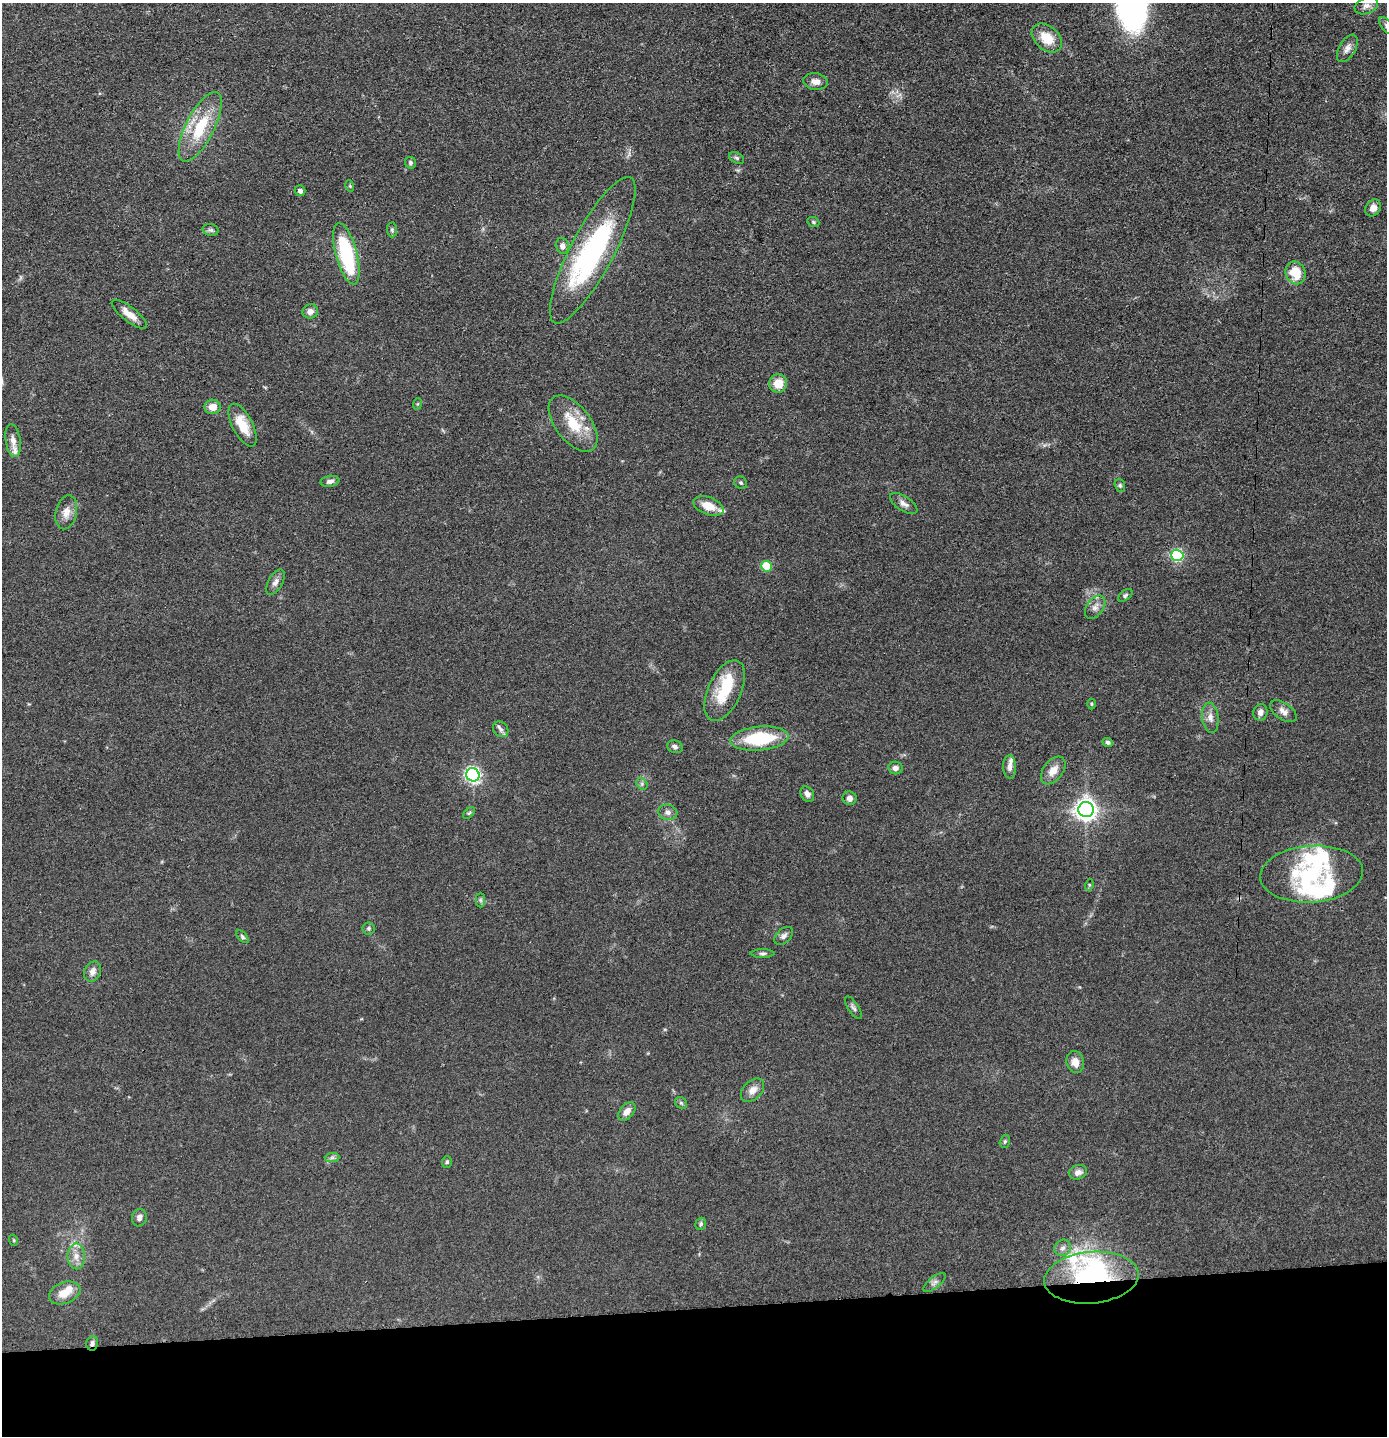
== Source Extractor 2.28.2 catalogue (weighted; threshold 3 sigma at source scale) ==
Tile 8 of 3 x 3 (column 2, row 3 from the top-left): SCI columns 1457-2841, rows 13-1446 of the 4299 x 4322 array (HDU 1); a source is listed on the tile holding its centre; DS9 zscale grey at full resolution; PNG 1389 x 1438 px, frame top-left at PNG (2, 3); each listed source drawn as its Kron ellipse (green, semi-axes under 4 px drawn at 4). Shown black and unused: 9% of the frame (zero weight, under 3 of 4 exposures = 2% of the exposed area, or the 3 px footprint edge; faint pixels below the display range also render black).
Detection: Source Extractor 2.28.2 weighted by HDU 2 'WHT'; one run over the whole footprint, this tile lists its part. Background 0.0726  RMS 0.0063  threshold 0.0285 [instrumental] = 3 sigma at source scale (4.5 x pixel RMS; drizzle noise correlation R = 1.50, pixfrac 1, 0.05/0.05 arcsec/px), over >= 5 px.
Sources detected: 94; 4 inside a brighter object's white glare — neither listed nor drawn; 8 inside a brighter listed object's ellipse — not listed separately; the other 82 listed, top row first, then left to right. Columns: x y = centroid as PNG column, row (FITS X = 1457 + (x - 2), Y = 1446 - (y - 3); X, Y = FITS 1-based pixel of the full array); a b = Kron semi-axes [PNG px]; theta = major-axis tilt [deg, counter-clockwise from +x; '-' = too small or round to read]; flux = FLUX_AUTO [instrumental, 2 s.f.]
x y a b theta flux
1366 6 12 8 21 3.9
1386 26 10 5 -56 1.5
1047 38 17 12 -41 13
1347 48 15 8 60 3.8
815 82 12 8 -7 4.1
200 127 38 14 63 29
737 158 8 5 -27 1.3
410 163 6 5 - 1.3
350 186 6 3 -73 0.67
300 191 5 5 - 2.1
1373 208 9 7 55 3.7
813 222 6 5 - 0.98
211 230 8 6 -16 1.6
392 230 7 5 -89 1.2
562 246 8 6 -71 3.1
593 250 82 21 62 120
346 254 31 10 -75 54
1295 273 11 9 -66 15
310 311 8 7 - 3.5
129 314 21 7 -38 6.3
778 383 9 9 - 8.9
417 404 6 3 70 0.68
212 407 8 7 - 5.6
573 423 33 17 -52 22
243 425 23 10 -63 14
13 441 16 7 -81 4.6
330 481 9 5 11 2.4
741 483 7 6 - 1.1
1120 485 6 5 - 1.1
904 503 15 7 -33 3.4
708 506 16 8 -20 9.4
66 512 17 10 76 5.9
1177 555 6 6 - 84
766 566 5 5 - 26
275 582 14 7 61 2.9
1125 595 8 5 38 1.2
1095 607 13 8 54 3.8
725 691 32 16 65 25
1091 704 5 3 - 0.66
1283 711 15 8 -35 3.7
1260 712 8 7 - 2.8
1210 718 15 8 -83 4.2
501 729 8 7 - 2
759 739 29 12 6 40
1108 742 5 4 - 1.6
675 747 8 6 -21 1.9
1010 767 11 6 -88 2.8
895 768 7 6 - 2.4
1053 770 16 9 53 6.6
473 775 7 6 - 170
642 784 6 5 - 1.2
807 794 8 6 -58 2.4
850 798 7 7 - 2.8
1086 810 7 7 - 450
668 812 9 7 -16 2.5
469 813 7 4 44 1
1311 874 51 28 4 59
1089 885 5 3 - 0.63
480 900 7 4 -90 1.2
368 928 6 6 - 1.3
784 936 11 7 43 2.4
242 937 7 4 -46 1.1
763 953 12 4 0 1.6
93 972 10 8 65 3.7
853 1008 13 5 -57 1.9
1075 1062 11 8 -77 5.5
753 1090 14 9 44 4.9
681 1103 6 5 - 1
627 1111 11 7 49 4.3
1005 1141 7 5 74 1.1
332 1158 7 4 1 1.4
447 1162 6 5 - 0.99
1078 1172 9 7 17 3
139 1218 9 7 78 3.2
701 1224 6 5 - 1.2
13 1240 6 3 -70 0.64
1063 1248 8 7 - 2.7
76 1256 13 8 -89 5
1091 1278 47 26 5 71
934 1282 13 5 39 2.5
65 1293 16 10 21 9
92 1343 7 6 - 1.9
Overlapping masked pixels (flux is a lower limit): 2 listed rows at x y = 1091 1278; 92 1343
Isophote crosses this tile's border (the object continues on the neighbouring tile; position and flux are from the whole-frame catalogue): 1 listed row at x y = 1386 26